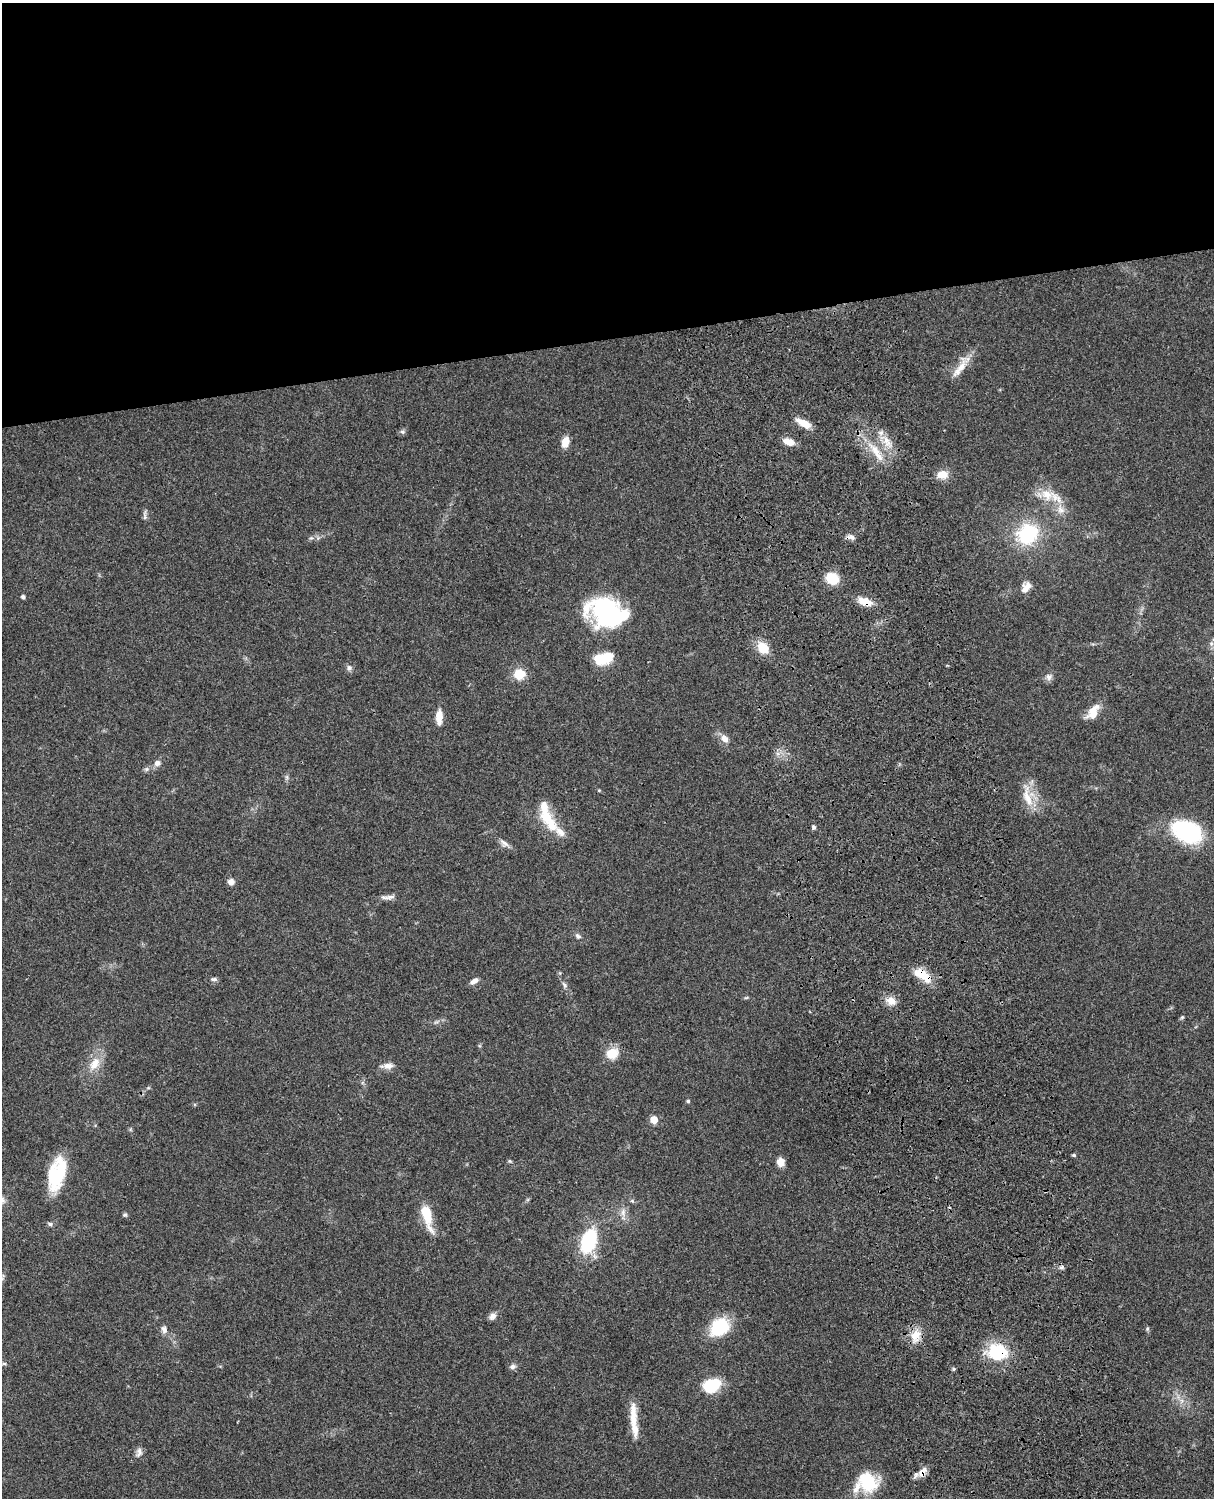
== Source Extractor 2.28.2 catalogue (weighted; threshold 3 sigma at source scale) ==
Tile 2 of 4 x 3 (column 2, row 1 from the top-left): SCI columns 1334-2545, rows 3268-4763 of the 5087 x 4926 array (HDU 1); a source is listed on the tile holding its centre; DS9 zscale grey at full resolution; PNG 1216 x 1500 px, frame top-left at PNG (2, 3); no overlay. Shown black and unused: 23% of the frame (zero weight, under 3 of 4 exposures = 6% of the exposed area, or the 3 px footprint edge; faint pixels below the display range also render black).
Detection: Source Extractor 2.28.2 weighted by HDU 2 'WHT'; one run over the whole footprint, this tile lists its part. Background 0.0876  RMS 0.0061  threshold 0.0273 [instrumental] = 3 sigma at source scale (4.5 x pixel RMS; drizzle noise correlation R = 1.50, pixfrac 1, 0.05/0.05 arcsec/px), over >= 5 px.
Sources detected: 87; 1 cosmic-ray / hot-pixel residue — not listed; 9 inside a brighter listed object's ellipse — not listed separately; the other 77 listed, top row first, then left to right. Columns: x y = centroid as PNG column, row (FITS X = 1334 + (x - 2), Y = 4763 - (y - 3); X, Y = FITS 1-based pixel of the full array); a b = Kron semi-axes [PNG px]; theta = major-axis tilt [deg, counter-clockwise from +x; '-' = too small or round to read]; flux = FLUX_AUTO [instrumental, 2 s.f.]
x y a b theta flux
960 368 35 10 59 9
803 423 20 8 -28 7
402 432 8 6 -2 1.3
887 441 17 8 -62 7.1
565 442 11 7 77 7.4
789 442 12 6 -18 7
877 453 30 8 -57 11
942 474 13 9 7 7.3
1047 495 20 15 -28 11
1061 510 14 9 -64 5
145 517 11 5 -90 1.7
1028 534 24 21 37 39
851 537 10 7 -3 2.5
832 578 11 9 -22 19
1026 588 14 8 54 5.6
23 597 4 4 - 1.7
865 602 16 8 -19 9.2
607 614 36 25 -19 96
763 648 15 11 -52 12
604 658 19 10 16 21
349 668 8 7 - 1.9
519 674 13 12 - 10
1049 677 9 9 - 2.6
1093 710 23 9 41 7.5
439 717 16 7 87 7.4
724 738 12 8 -45 4.1
157 763 8 7 - 2.8
146 769 7 6 - 1.4
287 777 7 4 -89 1.1
599 790 4 4 - 0.57
1028 796 35 14 -78 13
551 825 27 14 -69 15
814 827 6 5 - 1.2
1188 832 28 18 -21 62
504 843 15 7 -39 2.9
231 882 7 7 - 3.1
388 897 22 5 3 3.2
578 936 9 6 -39 1.8
922 974 20 14 -44 10
213 979 10 5 5 1.6
474 981 11 5 33 3.2
564 985 9 5 -47 1.7
746 998 6 4 3 0.74
891 1001 13 10 -17 5.8
1182 1017 6 4 44 0.83
437 1022 10 3 21 1.3
612 1053 12 10 29 12
94 1064 22 13 57 10
388 1066 15 8 3 3.8
148 1088 6 4 17 0.77
688 1101 4 4 - 1.1
654 1120 5 5 - 15
1074 1155 4 4 - 0.99
510 1161 6 5 - 0.83
781 1162 8 7 - 5.7
57 1174 33 15 75 35
632 1201 6 5 - 0.97
623 1212 13 7 -90 3.7
427 1214 26 11 -73 17
125 1215 6 6 - 0.99
50 1224 7 5 -3 1.4
589 1241 20 12 71 46
1061 1267 6 5 - 1.4
492 1316 10 8 56 2.5
719 1327 18 14 42 33
164 1329 9 7 -74 2.8
1147 1329 6 5 - 0.95
915 1336 19 13 69 8.8
998 1352 23 18 -7 30
4 1364 6 4 -1 0.83
513 1366 8 7 - 2.1
954 1369 5 4 - 0.92
711 1386 17 13 26 23
633 1417 36 8 -89 11
139 1452 13 8 81 2.7
922 1472 15 9 54 5
867 1482 25 22 -38 27
Overlapping masked pixels (flux is a lower limit): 6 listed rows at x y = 851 537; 865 602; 922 974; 915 1336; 998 1352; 922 1472
Isophote crosses this tile's border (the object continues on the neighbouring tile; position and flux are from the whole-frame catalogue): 1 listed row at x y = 867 1482